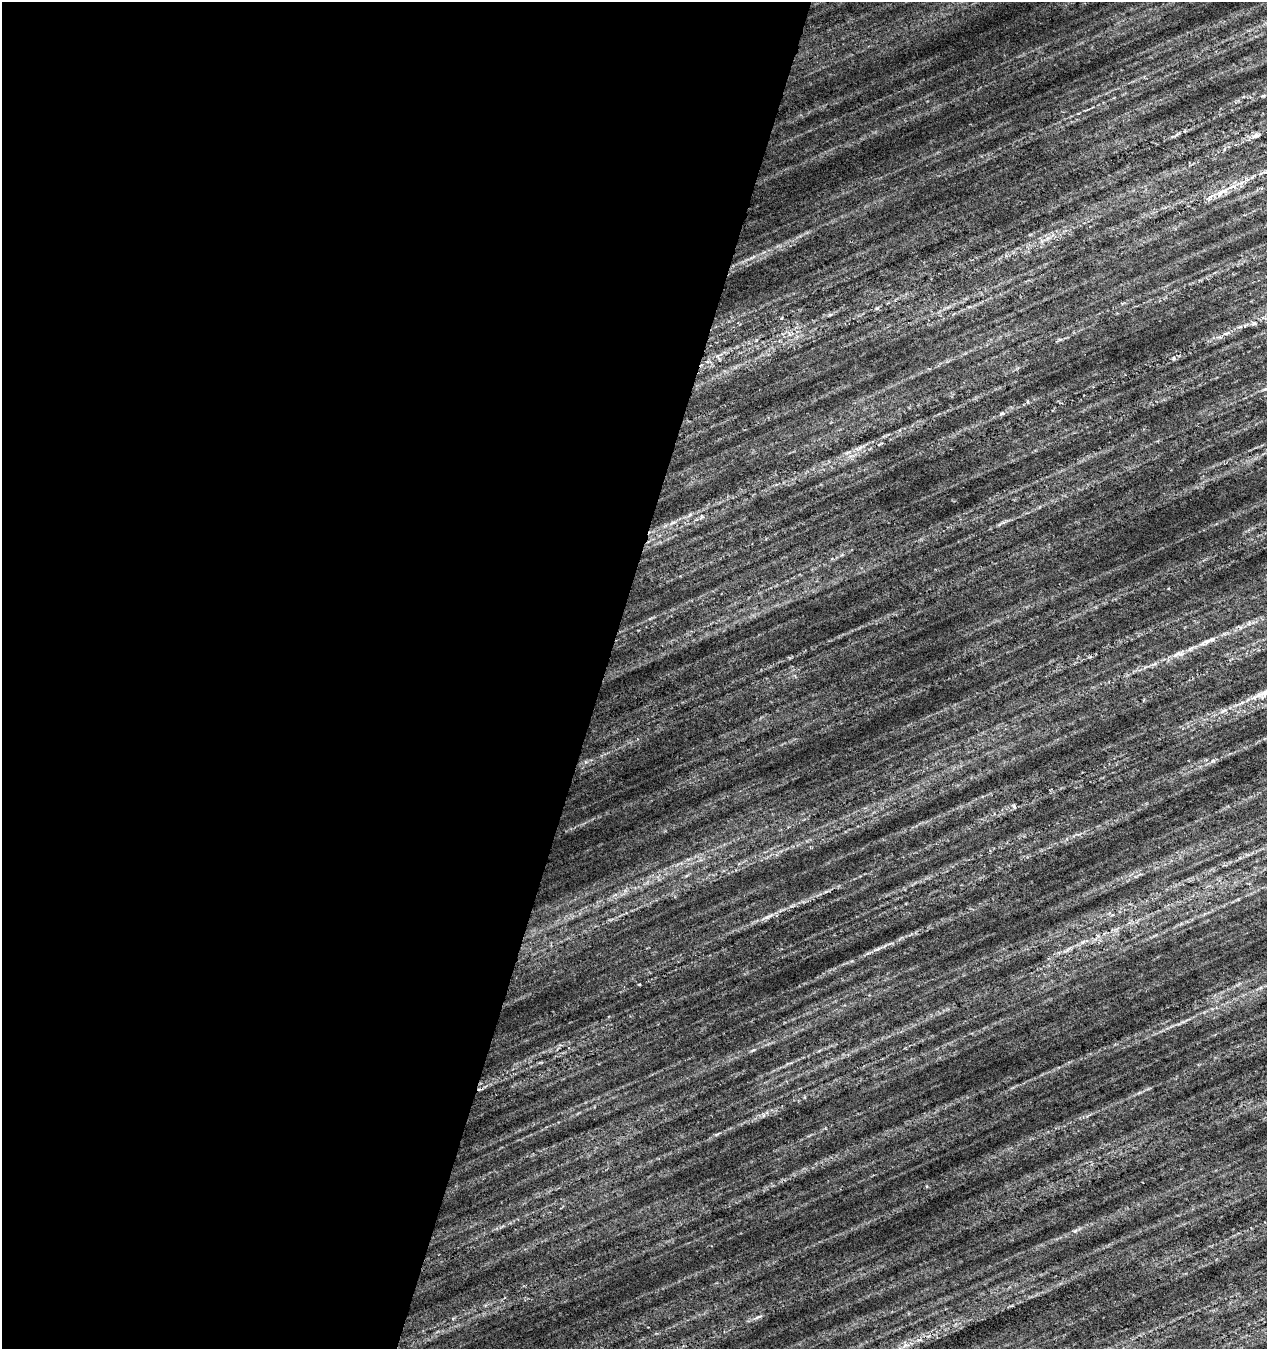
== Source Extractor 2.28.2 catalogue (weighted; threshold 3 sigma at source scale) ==
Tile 5 of 4 x 4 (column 1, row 2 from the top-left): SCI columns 218-1482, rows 2707-4053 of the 5556 x 5402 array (HDU 1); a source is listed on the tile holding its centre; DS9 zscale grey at full resolution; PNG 1269 x 1351 px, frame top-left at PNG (2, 2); no overlay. Shown black and unused: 48% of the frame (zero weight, under 4 of 7 exposures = <1% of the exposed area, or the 3 px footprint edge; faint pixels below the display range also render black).
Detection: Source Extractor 2.28.2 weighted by HDU 2 'WHT'; one run over the whole footprint, this tile lists its part. Background 0.00813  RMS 0.012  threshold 0.048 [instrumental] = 3 sigma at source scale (4.09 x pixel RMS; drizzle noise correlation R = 1.36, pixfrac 0.8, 0.0396/0.0396 arcsec/px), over >= 5 px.
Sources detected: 7; all 7 listed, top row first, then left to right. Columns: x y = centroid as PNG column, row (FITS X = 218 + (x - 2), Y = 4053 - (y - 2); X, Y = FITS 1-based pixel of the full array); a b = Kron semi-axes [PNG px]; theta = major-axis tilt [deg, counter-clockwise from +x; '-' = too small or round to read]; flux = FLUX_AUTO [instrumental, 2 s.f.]
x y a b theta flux
1256 135 9 5 17 3.7
1220 192 9 4 35 4.8
1210 197 8 5 31 3.9
1174 358 6 3 71 1.2
1002 414 6 3 20 1.6
1207 641 8 4 1 3
877 949 14 3 30 3.2